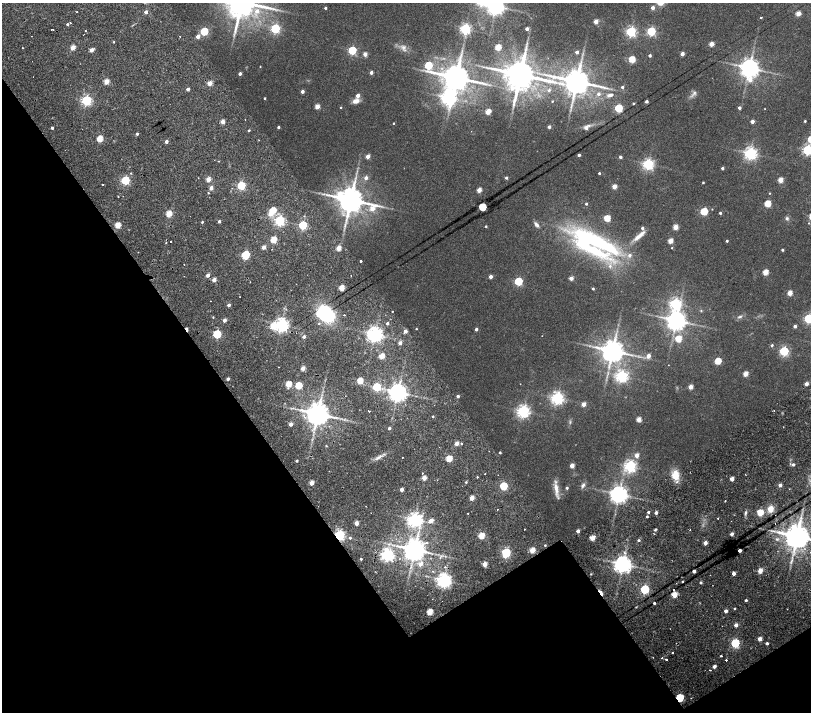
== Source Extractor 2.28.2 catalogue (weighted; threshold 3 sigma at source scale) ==
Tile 14 of 4 x 4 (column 2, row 4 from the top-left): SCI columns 1619-3236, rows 335-1754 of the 6477 x 6411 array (HDU 1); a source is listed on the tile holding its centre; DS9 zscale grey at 2 x 2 block average (1 PNG px = mean of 2 x 2 image px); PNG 813 x 714 px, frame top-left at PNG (2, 3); no overlay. Shown black and unused: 32% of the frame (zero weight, under 2 of 4 exposures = <1% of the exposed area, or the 3 px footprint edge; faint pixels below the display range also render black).
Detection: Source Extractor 2.28.2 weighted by HDU 2 'WHT'; one run over the whole footprint, this tile lists its part. Background 0.0265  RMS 0.0051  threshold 0.023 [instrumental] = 3 sigma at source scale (4.5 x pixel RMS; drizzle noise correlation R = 1.50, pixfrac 1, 0.0396/0.0396 arcsec/px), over >= 5 px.
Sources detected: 304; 1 too faint to see at this stretch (2 x 2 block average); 1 inside a brighter object's white glare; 3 cosmic-ray / hot-pixel residue — not listed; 5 inside a brighter listed object's ellipse — not listed separately; the other 294 listed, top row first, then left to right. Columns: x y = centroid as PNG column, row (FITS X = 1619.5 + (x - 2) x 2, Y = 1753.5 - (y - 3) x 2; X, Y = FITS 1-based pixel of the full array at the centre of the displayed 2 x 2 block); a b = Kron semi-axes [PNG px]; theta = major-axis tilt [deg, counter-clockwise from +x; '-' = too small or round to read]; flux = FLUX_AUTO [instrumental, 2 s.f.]
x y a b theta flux
496 6 4 4 - 610
325 8 2 2 - 2
653 8 2 2 - 7.2
257 11 5 5 - 5.9
76 12 2 2 - 0.97
146 12 2 2 - 5.6
798 13 3 2 - 14
761 17 2 2 - 1
596 21 3 2 - 14
70 23 2 2 - 2.1
67 24 2 2 - 1.6
52 29 2 2 - 6.6
275 29 3 3 - 120
465 29 3 3 - 180
527 29 2 2 - 5.2
86 31 2 2 - 1.1
204 31 3 3 - 69
651 31 3 3 - 93
631 32 3 3 - 140
84 34 2 2 - 0.44
180 36 2 2 - 0.46
198 36 3 2 - 7.3
113 42 2 2 - 0.93
527 43 5 2 - 0.83
711 44 3 2 - 15
73 47 3 2 - 17
498 47 3 3 - 29
23 48 2 2 - 1.1
403 48 7 5 -83 3.7
91 50 3 2 - 8.4
352 50 3 3 - 77
577 52 2 2 - 3.5
365 54 2 2 - 8.8
682 54 2 2 - 7.6
650 56 2 2 - 2.8
632 59 3 3 - 34
428 65 3 3 - 62
260 66 2 2 - 0.57
749 68 5 5 - 790
371 73 2 2 - 5
240 74 2 2 - 4.1
520 75 8 7 - 2800
33 77 2 2 - 0.36
456 78 7 6 - 2000
750 80 6 4 -67 10
577 81 7 6 - 1900
106 82 3 2 - 18
210 83 3 2 - 15
622 87 2 2 - 2.6
188 89 2 2 - 4.4
549 90 4 4 - 1.8
302 91 2 2 - 5.1
694 93 7 5 46 3.3
598 94 4 3 - 3
358 95 3 2 - 6.9
610 95 8 4 17 3.7
265 98 2 2 - 1.2
449 98 5 5 - 340
86 100 3 3 - 160
356 101 8 5 21 6.5
552 101 2 2 - 0.75
646 101 2 2 - 3.3
633 103 3 3 - 0.81
317 107 3 2 - 13
341 107 2 2 - 0.91
618 108 3 3 - 75
739 108 2 2 - 3
488 112 3 3 - 20
752 121 2 2 - 7.9
805 121 2 2 - 1.3
223 122 2 2 - 10
393 123 2 2 - 0.74
278 127 2 2 - 2.3
549 127 2 2 - 4.5
586 127 5 3 - 6.4
52 128 2 2 - 3
249 130 2 2 - 1.4
137 134 2 2 - 2.3
100 139 3 3 - 32
166 142 2 2 - 4.9
807 150 3 3 - 140
750 153 4 4 - 280
579 155 2 2 - 3
368 156 3 2 - 11
620 157 2 2 - 4
648 164 3 3 - 200
722 168 2 2 - 2.5
131 173 2 2 - 0.66
599 173 2 2 - 1.8
366 178 3 3 - 4.9
506 178 3 3 - 2.2
208 179 3 2 - 13
125 180 3 3 - 95
780 180 3 3 - 19
703 183 2 2 - 1.1
102 184 2 2 - 1.7
241 186 3 3 - 86
614 186 3 2 - 14
211 188 2 2 - 8.9
479 190 3 2 - 15
208 193 2 2 - 1.4
769 193 2 2 - 0.53
118 196 2 2 - 0.69
351 200 9 6 -20 2000
586 204 2 2 - 1.8
767 204 3 3 - 35
482 207 3 3 - 85
712 209 2 2 - 0.52
273 210 3 3 - 30
704 211 3 3 - 54
720 213 2 2 - 1.9
169 214 3 3 - 27
270 214 3 3 - 13
607 218 3 3 - 34
787 218 5 4 - 1.9
219 221 2 2 - 2.8
280 221 3 3 - 150
202 222 3 2 - 1.1
536 224 8 4 -49 3.4
117 225 3 3 - 26
303 225 3 3 - 81
486 226 2 2 - 1.2
675 227 3 2 - 16
639 236 21 5 40 9.1
273 240 3 3 - 31
171 241 2 2 - 0.93
670 241 3 2 - 16
727 241 2 2 - 2
594 242 64 24 -33 170
166 243 2 2 - 0.98
264 247 3 2 - 8.9
338 248 3 2 - 14
672 248 2 2 - 0.63
782 250 2 2 - 1.8
138 252 2 2 - 0.45
245 255 4 3 - 76
361 261 2 2 - 1.6
184 264 2 2 - 0.52
765 272 3 3 - 23
208 275 2 2 - 7.8
351 275 2 2 - 0.45
491 277 2 2 - 5.8
571 278 2 2 - 8.6
214 280 2 2 - 9
518 281 3 3 - 73
341 288 3 3 - 24
593 289 2 2 - 1.6
790 293 3 2 - 16
210 301 2 2 - 0.54
675 304 4 4 - 170
229 305 2 2 - 4.3
701 310 3 2 - 0.69
392 311 2 2 - 2.4
325 314 16 11 -24 88
344 315 2 2 - 1.4
213 317 2 2 - 0.79
740 317 7 3 21 2.1
809 319 3 3 - 120
224 320 2 2 - 6.7
676 320 5 5 - 890
387 323 2 2 - 2.5
281 325 4 4 - 370
795 326 2 2 - 3.6
273 327 4 4 - 14
186 329 4 3 - 1.6
416 329 2 2 - 0.78
476 329 3 2 - 3.1
405 331 3 2 - 7.3
217 334 3 3 - 84
375 334 4 4 - 460
542 336 2 2 - 0.3
304 337 3 2 - 4.2
678 339 3 3 - 28
400 343 3 3 - 5.9
772 345 3 2 - 1.9
612 351 5 5 - 1400
784 351 3 3 - 120
382 356 3 2 - 19
648 356 3 3 - 7.1
718 361 3 3 - 36
303 368 2 2 - 10
745 374 3 3 - 16
621 376 4 4 - 220
228 379 2 2 - 3.3
360 381 3 3 - 29
288 384 3 3 - 26
806 384 2 2 - 6.7
299 386 3 3 - 46
377 387 3 3 - 60
690 387 3 2 - 11
398 392 4 4 - 720
458 396 2 2 - 3
557 398 4 4 - 270
584 404 3 2 - 8.5
434 405 2 2 - 2.1
774 410 2 2 - 0.51
369 411 2 2 - 1.7
523 411 4 4 - 270
318 414 5 5 - 1500
433 416 2 2 - 1.1
639 420 3 3 - 13
291 424 3 2 - 6.2
389 428 3 2 - 2.4
457 443 3 2 - 11
462 444 3 2 - 0.85
500 453 2 2 - 1.5
637 455 3 3 - 9.3
380 457 4 2 - 2
402 457 2 2 - 2.5
449 459 3 3 - 25
297 461 2 2 - 2
793 464 3 3 - 2.7
572 466 3 2 - 10
630 466 4 4 - 220
422 473 2 2 - 0.95
485 473 2 2 - 0.76
745 474 2 2 - 0.45
675 475 9 6 -81 16
477 477 2 2 - 0.78
424 478 3 2 - 11
732 479 3 2 - 10
466 482 3 2 - 1.1
311 483 3 2 - 11
583 485 8 4 57 2.9
780 485 3 2 - 5.3
503 486 3 3 - 64
567 488 3 2 - 1.9
556 489 19 5 -83 8.9
401 490 2 2 - 7.7
619 494 5 4 - 640
472 498 3 2 - 13
725 501 2 2 - 0.56
770 509 6 5 - 9
648 512 2 2 - 1.9
468 513 2 2 - 0.46
656 513 2 2 - 4.6
746 513 5 3 - 1.8
760 513 3 3 - 32
647 516 2 2 - 1.3
718 518 2 2 - 0.73
415 519 4 4 - 340
431 520 3 3 - 8.8
356 523 3 2 - 9.6
690 529 2 2 - 0.53
655 530 4 2 - 1.1
578 531 2 2 - 5.9
654 534 2 2 - 1.5
732 534 2 2 - 5.8
339 535 3 3 - 180
481 536 3 3 - 30
797 536 6 5 - 1900
350 538 3 3 - 1.6
592 538 3 2 - 18
639 540 2 2 - 1.8
427 542 3 2 - 1.3
705 543 3 2 - 7.9
415 550 5 5 - 1300
532 550 3 3 - 19
739 550 2 2 - 6.7
506 553 3 3 - 88
387 555 4 4 - 270
361 559 2 2 - 1.6
420 564 3 3 - 6.3
485 564 3 2 - 12
623 564 4 4 - 610
445 567 2 2 - 4.3
694 571 2 2 - 4.9
760 571 3 2 - 14
591 574 3 2 - 0.59
734 574 2 2 - 6.8
444 580 4 4 - 380
683 581 2 2 - 0.78
700 583 3 2 - 1.5
645 589 3 3 - 96
674 590 2 2 - 1.5
601 592 8 2 -52 4.4
674 595 3 3 - 17
746 600 2 2 - 1.8
654 603 2 2 - 1.9
735 608 2 2 - 0.81
726 611 2 2 - 5.1
430 612 3 3 - 24
736 625 3 2 - 7.1
760 639 3 2 - 8.9
735 643 3 3 - 100
767 643 2 2 - 3.2
673 653 2 2 - 1.9
721 656 2 2 - 2.4
662 658 2 2 - 1.7
666 659 2 2 - 1.5
726 660 2 2 - 3.6
714 666 2 2 - 6.1
710 670 2 2 - 1.2
680 698 3 3 - 63
Overlapping masked pixels (flux is a lower limit): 4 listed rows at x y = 186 329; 339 535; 601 592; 680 698
Isophote crosses this tile's border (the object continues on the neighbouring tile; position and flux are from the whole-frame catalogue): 4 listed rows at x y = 496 6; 807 150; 809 319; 797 536
Diffuse or blended objects may show on this block-average render without a row.